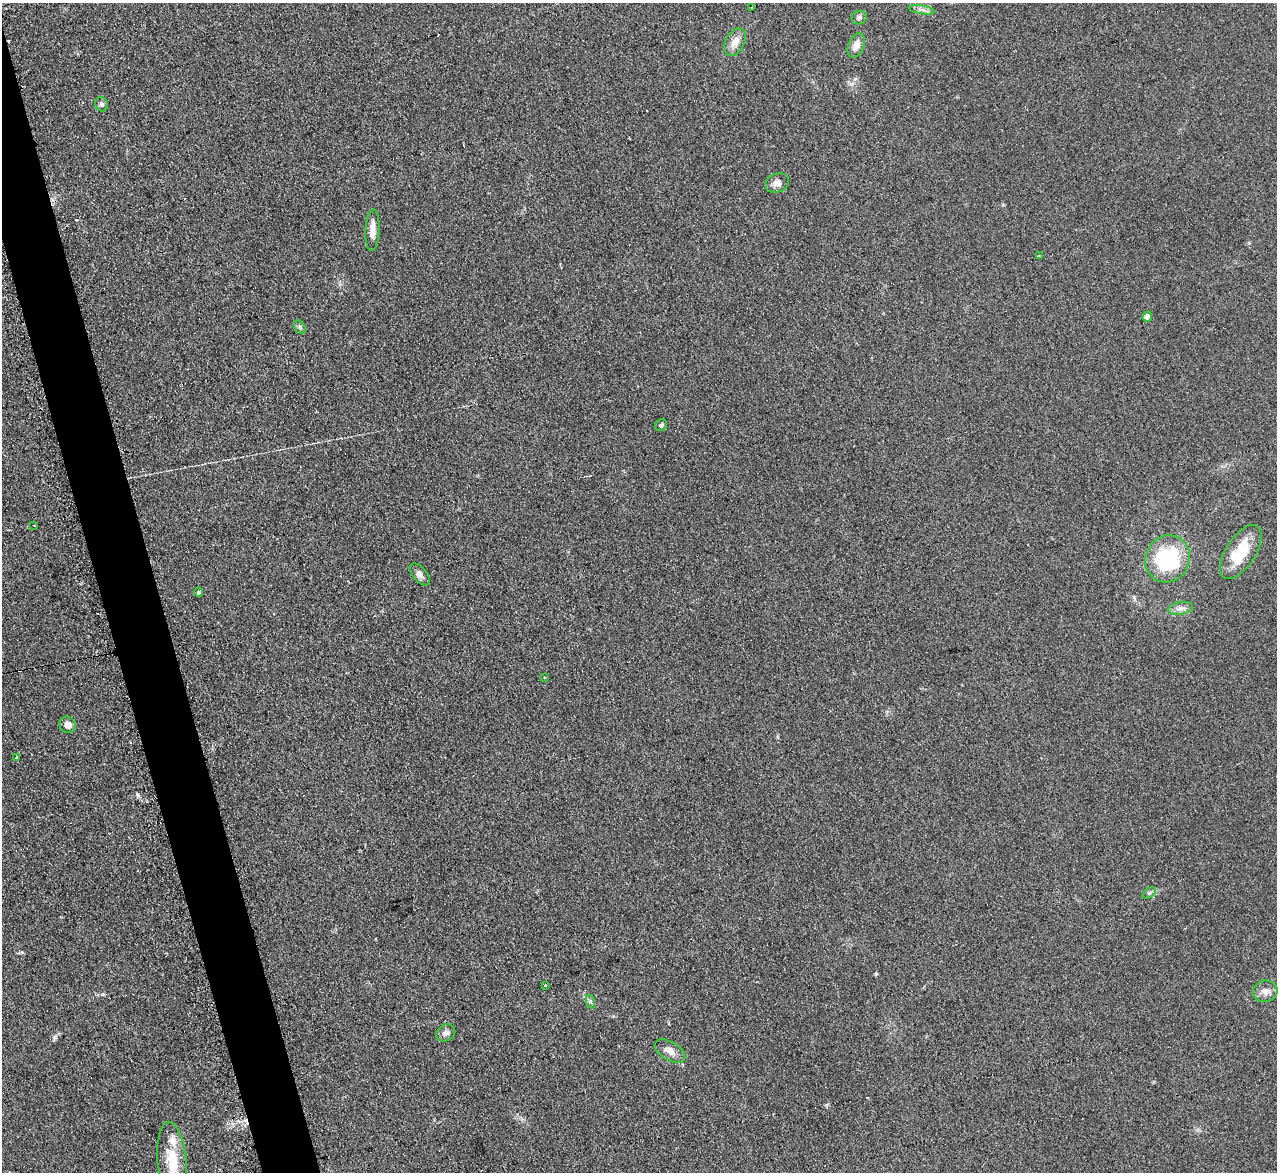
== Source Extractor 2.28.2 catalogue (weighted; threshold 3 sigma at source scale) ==
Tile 11 of 4 x 4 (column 3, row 3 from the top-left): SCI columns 2570-3844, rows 1433-2602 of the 5128 x 5082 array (HDU 1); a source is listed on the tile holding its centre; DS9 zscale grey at full resolution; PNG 1279 x 1174 px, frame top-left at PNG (2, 3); each listed source drawn as its Kron ellipse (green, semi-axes under 4 px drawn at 4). Shown black and unused: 4% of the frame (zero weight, under 2 of 3 exposures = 2% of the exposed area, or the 3 px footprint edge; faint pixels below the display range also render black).
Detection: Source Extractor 2.28.2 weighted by HDU 2 'WHT'; one run over the whole footprint, this tile lists its part. Background 0.221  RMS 0.015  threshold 0.0671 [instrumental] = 3 sigma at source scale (4.5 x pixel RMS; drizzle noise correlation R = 1.50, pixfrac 1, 0.05/0.05 arcsec/px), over >= 5 px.
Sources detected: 35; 6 cosmic-ray / hot-pixel residue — neither listed nor drawn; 1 inside a brighter listed object's ellipse — not listed separately; the other 28 listed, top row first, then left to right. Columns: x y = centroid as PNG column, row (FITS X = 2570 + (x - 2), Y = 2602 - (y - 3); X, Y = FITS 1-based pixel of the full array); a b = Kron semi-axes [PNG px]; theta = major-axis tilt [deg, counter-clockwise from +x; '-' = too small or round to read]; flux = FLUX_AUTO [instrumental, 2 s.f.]
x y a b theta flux
752 7 3 3 - 2.8
922 10 13 4 -9 5
859 18 7 6 - 3.7
735 42 15 9 60 14
856 45 13 7 68 14
102 104 7 6 - 4.4
777 183 12 9 23 9.3
373 230 21 7 87 13
1039 255 3 2 - 3.6
1147 317 5 4 - 6.8
300 327 7 5 -60 2.8
661 425 6 5 - 3.3
34 525 3 3 - 2
1241 552 31 15 57 53
1167 559 24 22 63 130
420 574 13 7 -49 7.2
199 592 4 4 - 4.7
1180 608 12 6 9 7
545 677 3 2 - 2
67 725 8 7 - 8.9
16 757 3 3 - 3.2
1149 893 7 4 34 2.9
545 985 3 3 - 1.9
1265 991 12 10 11 9.9
591 1002 7 4 -71 2.6
446 1033 10 8 30 6
670 1051 17 9 -31 12
172 1162 40 14 -84 52
Isophote crosses this tile's border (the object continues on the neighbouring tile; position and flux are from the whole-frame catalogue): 1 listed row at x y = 172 1162
Unlisted compact peaks at least as high as the median listed source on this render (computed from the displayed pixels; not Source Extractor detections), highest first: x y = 137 794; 102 994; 876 974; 22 952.